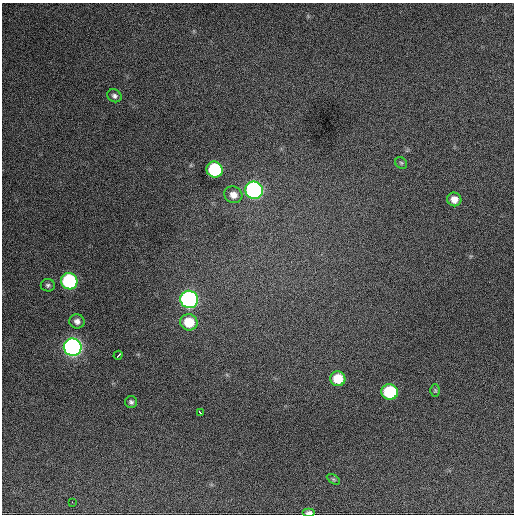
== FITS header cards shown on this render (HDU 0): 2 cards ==
NAXIS1  =                  512 / Axis length
NAXIS2  =                  512 / Axis length

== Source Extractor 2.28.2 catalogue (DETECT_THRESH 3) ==
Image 512 x 512 px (HDU 0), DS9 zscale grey, 1 PNG px = 1 image px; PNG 516 x 516 px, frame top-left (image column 1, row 512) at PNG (2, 3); each listed source drawn as its Kron ellipse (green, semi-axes under 4 px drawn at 4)
Background 1290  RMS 30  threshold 90.9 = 3 sigma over >= 5 px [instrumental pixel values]
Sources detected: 21; all 21 listed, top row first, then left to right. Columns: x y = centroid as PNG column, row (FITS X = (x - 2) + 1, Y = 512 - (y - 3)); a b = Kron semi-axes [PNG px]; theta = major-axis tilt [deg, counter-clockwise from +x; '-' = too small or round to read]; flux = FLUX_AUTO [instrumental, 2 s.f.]
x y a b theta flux
114 96 7 6 - 6200
401 163 6 5 - 3400
215 170 8 8 - 170000
254 190 9 8 - 540000
233 195 9 8 - 17000
454 199 7 6 - 16000
69 281 8 8 - 250000
48 285 7 6 - 4600
189 299 9 8 - 570000
77 321 7 7 - 9100
189 322 9 8 - 58000
73 347 9 8 - 910000
118 355 5 2 - 9800
338 379 7 7 - 53000
435 390 6 5 - 2900
390 392 8 7 - 150000
131 402 6 6 - 4900
200 412 3 3 - 5700
333 479 7 4 -31 3500
72 502 3 2 - 3000
309 513 6 3 0 9000
At the frame edge (FLAGS 8, measured only in part): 1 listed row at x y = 309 513